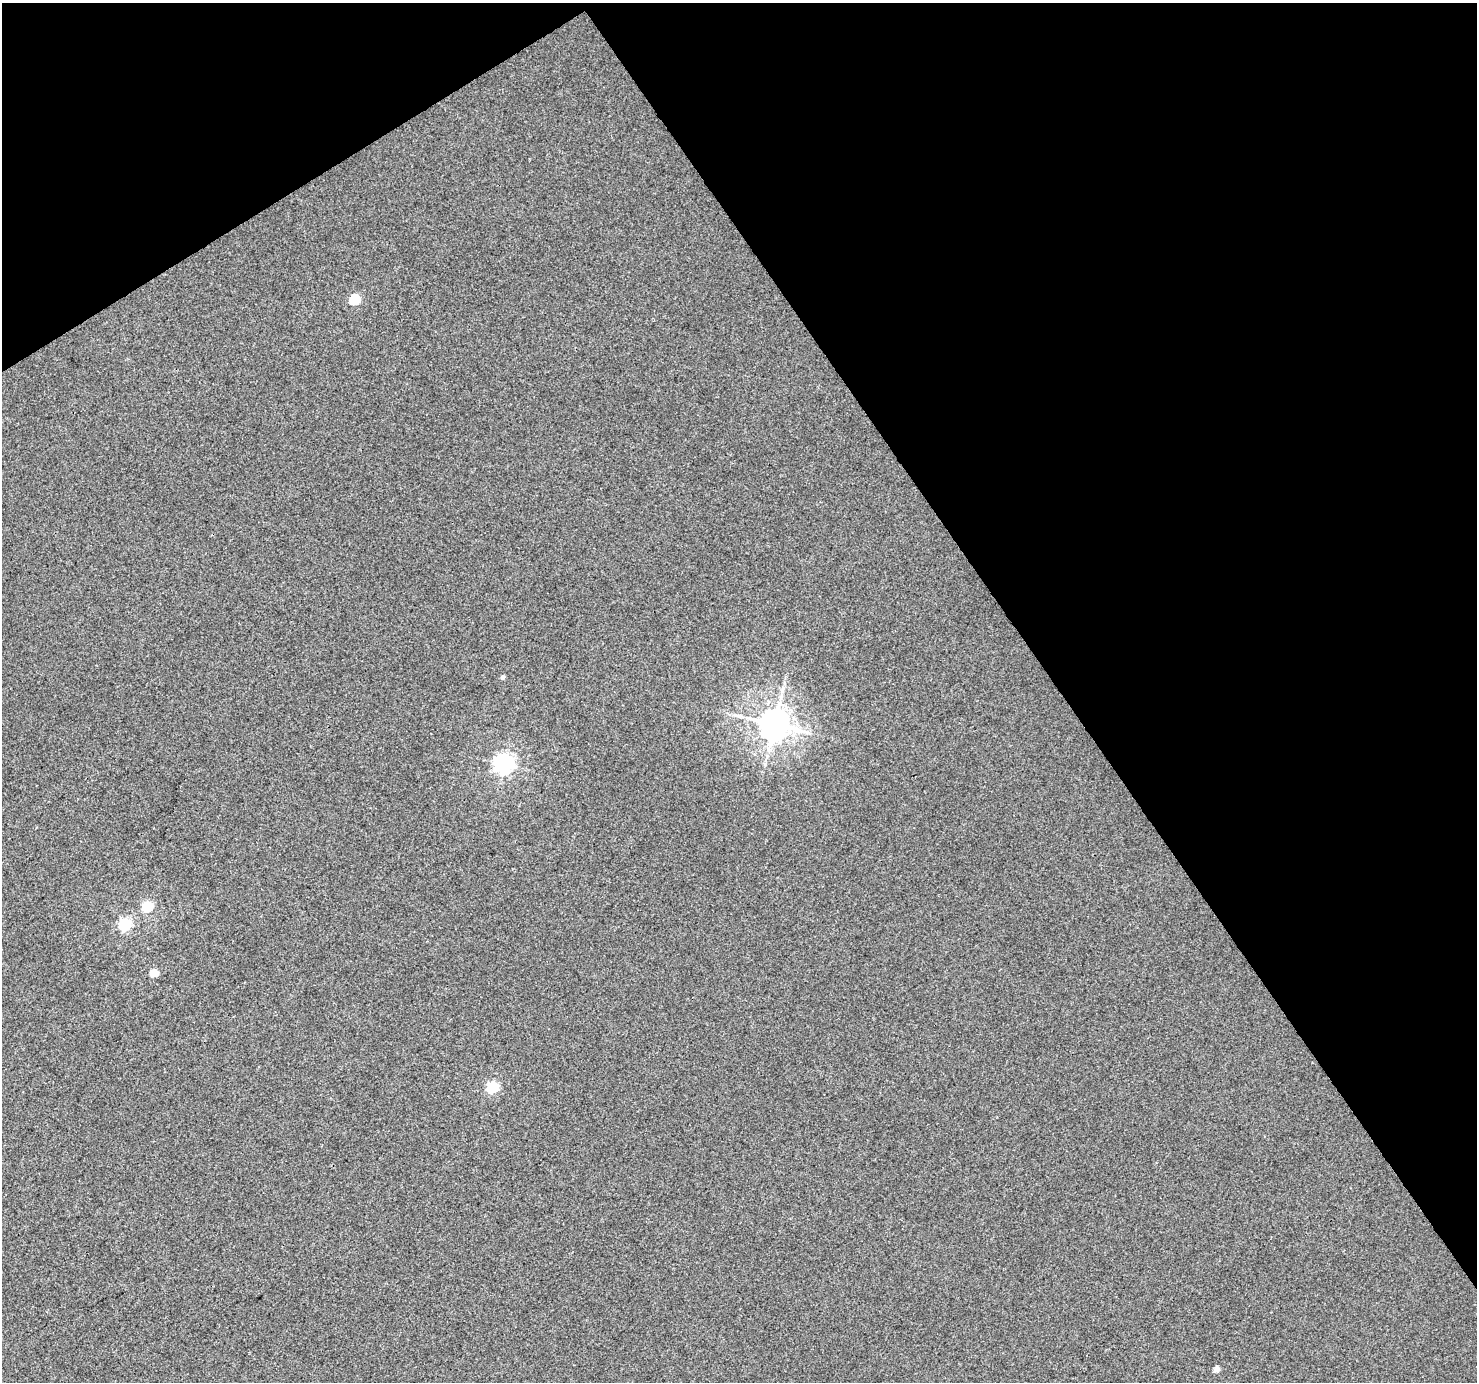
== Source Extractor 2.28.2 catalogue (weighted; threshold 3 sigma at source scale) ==
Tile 3 of 4 x 4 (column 3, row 1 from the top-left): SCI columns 2956-4430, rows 4323-5702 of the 5906 x 5822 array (HDU 1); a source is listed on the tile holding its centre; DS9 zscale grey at full resolution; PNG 1479 x 1384 px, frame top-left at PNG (2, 3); no overlay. Shown black and unused: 34% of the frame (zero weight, under 3 of 4 exposures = <1% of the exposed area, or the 3 px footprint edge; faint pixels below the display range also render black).
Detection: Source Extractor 2.28.2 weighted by HDU 2 'WHT'; one run over the whole footprint, this tile lists its part. Background 0.0157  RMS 0.0043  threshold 0.0192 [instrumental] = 3 sigma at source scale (4.5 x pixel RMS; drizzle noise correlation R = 1.50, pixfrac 1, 0.0396/0.0396 arcsec/px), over >= 5 px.
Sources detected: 10; all 10 listed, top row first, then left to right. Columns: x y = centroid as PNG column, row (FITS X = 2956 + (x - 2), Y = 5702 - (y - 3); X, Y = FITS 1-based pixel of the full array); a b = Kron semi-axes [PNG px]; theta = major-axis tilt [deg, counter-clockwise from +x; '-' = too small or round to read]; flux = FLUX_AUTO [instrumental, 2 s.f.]
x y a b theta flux
355 299 6 5 - 25
503 677 5 4 - 1.2
736 715 7 4 -30 1.1
774 724 9 9 - 720
504 764 7 7 - 190
147 906 6 5 - 31
125 924 6 5 - 51
154 973 5 5 - 9
493 1087 6 5 - 41
1217 1369 4 4 - 3.3